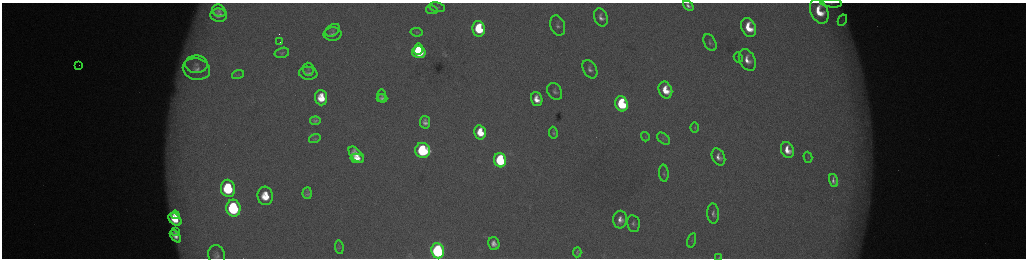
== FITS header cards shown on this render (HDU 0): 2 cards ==
NAXIS1  =                 2048 /fastest changing axis
NAXIS2  =                  512 /next to fastest changing axis

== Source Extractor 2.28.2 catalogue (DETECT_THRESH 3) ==
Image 2048 x 512 px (HDU 0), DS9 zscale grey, zoomed out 1/2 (1 PNG px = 2 x 2 image px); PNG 1028 x 260 px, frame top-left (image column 1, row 511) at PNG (2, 3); each listed source drawn as its Kron ellipse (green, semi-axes under 4 px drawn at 4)
Background 177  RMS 2.1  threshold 6.2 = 3 sigma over >= 5 px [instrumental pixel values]
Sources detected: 75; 4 cannot appear on this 1/2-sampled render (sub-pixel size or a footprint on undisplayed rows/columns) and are neither listed nor drawn; the other 71 listed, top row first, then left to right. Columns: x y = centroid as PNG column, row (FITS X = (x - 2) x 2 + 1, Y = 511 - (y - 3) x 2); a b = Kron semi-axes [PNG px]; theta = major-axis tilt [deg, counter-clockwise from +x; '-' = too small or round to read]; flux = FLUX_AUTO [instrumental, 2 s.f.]
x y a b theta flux
831 3 11 4 -4 1300
688 6 6 3 -41 1700
437 7 8 5 -12 810
432 10 6 3 -11 460
219 11 7 6 - 1500
819 11 13 8 -66 13000
219 15 8 6 -5 2900
601 17 9 6 -69 2900
842 20 6 2 63 580
558 26 10 7 -72 1900
749 27 10 7 -67 12000
479 29 8 6 -79 23000
333 30 8 5 37 1200
417 32 6 4 -9 520
333 34 9 6 1 2300
280 42 2 1 - 500
710 43 9 5 -62 1300
419 49 5 3 - 12000
419 52 7 6 - 30000
282 53 7 5 14 980
738 58 5 4 - 610
747 60 11 7 -64 5100
196 64 11 9 -2 3500
79 65 2 1 - 200
196 69 14 10 -13 4600
308 69 6 5 - 970
590 69 10 6 -62 2300
308 73 9 6 -7 1800
238 75 6 4 17 570
665 90 9 6 -67 9900
555 91 9 7 -57 1600
382 95 6 4 -86 830
321 98 8 6 -86 10000
382 98 5 4 - 1600
537 99 7 5 -72 5400
621 104 8 6 -70 41000
315 121 5 3 - 990
425 122 6 5 - 2400
695 128 5 4 - 540
480 132 7 5 -76 11000
553 133 6 4 -80 880
645 137 5 4 - 500
315 139 6 4 17 560
664 139 7 5 -42 1200
423 150 8 7 - 59000
787 150 8 6 -66 6700
356 155 10 5 -47 6500
718 157 9 6 -64 3200
808 157 5 3 - 500
357 158 6 4 -11 5800
500 160 7 6 - 51000
664 173 9 4 -85 1000
833 180 7 4 -75 1700
228 188 8 7 - 36000
307 193 6 4 85 1400
265 196 9 7 -83 12000
233 208 8 7 - 62000
713 213 10 6 -88 1800
175 215 4 3 - 3400
175 219 7 5 -43 9500
620 220 9 7 88 3600
633 224 8 6 -80 1600
175 232 3 2 - 900
175 236 7 4 -52 2900
692 240 7 3 76 660
494 243 6 5 - 3000
339 247 7 4 -84 550
438 251 7 6 - 130000
577 252 5 3 - 760
216 255 10 8 -77 2000
719 257 4 2 - 300
At the frame edge (FLAGS 8, measured only in part): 5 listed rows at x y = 831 3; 688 6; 438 251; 216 255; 719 257
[4 sub-pixel or undisplayed-footprint detections neither listed nor drawn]